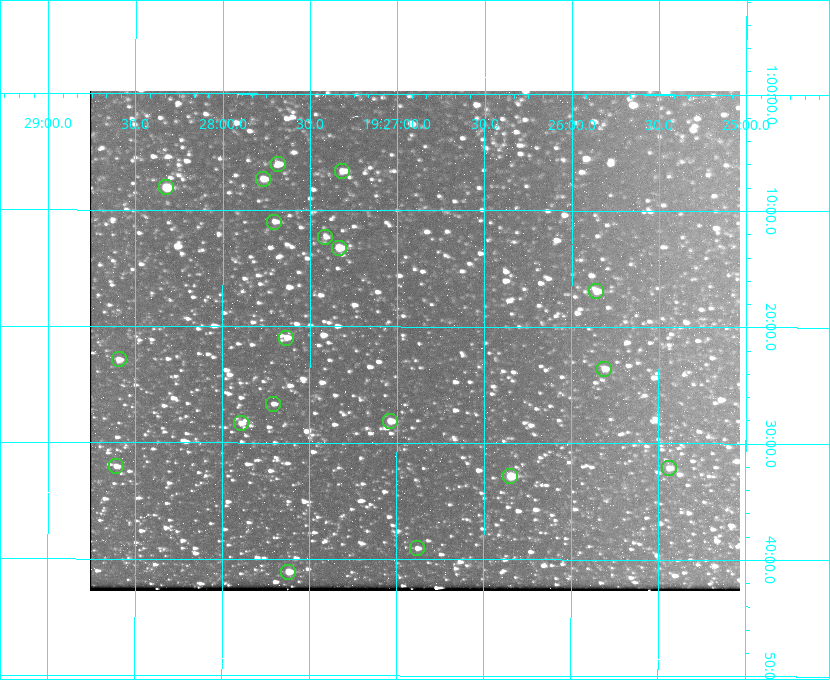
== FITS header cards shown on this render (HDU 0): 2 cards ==
NAXIS1  =                  650 / Width of table row in bytes
NAXIS2  =                  500 / Number of rows in table

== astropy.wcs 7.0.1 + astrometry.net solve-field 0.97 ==
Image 650 x 500 px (HDU 0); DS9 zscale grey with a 90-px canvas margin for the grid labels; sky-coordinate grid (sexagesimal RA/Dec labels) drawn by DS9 from the SOLVED WCS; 19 Tycho-2 reference stars matched to detected sources circled (green)
Header WCS: none
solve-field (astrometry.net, Tycho-2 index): SOLVED blind (the file carries no WCS)
Solved WCS: RA---TAN-SIP/DEC--TAN-SIP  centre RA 19:26:54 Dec +01:21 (291.72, +1.35 deg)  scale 5.16 arcsec/px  FOV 55.9' x 43.0'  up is +180 deg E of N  parity flipped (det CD > 0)
(file carries no celestial WCS; the grid is the blind solution)
Tycho-2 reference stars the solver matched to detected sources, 19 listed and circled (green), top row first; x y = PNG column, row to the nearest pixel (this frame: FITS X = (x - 90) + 1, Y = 500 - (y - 91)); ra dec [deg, ICRS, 3 dp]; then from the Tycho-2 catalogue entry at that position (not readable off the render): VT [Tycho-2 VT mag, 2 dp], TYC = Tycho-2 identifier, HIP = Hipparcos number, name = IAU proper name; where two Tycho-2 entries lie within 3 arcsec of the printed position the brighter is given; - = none
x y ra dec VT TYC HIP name
278 164 291.921 +1.101 10.89 465-1942-1 - -
342 171 291.829 +1.111 10.78 465-2030-1 - -
263 179 291.942 +1.122 10.76 465-1161-1 - -
166 187 292.081 +1.135 10.24 465-979-1 - -
274 222 291.926 +1.184 11.49 465-1994-1 - -
325 237 291.853 +1.206 11.17 465-1444-1 - -
339 248 291.833 +1.221 9.77 465-1968-1 - -
596 291 291.465 +1.282 11.06 465-140-1 - -
286 338 291.908 +1.350 10.94 465-1840-1 - -
119 359 292.148 +1.381 10.77 465-611-1 - -
604 369 291.453 +1.393 11.17 465-261-1 - -
273 404 291.927 +1.444 11.17 465-873-1 - -
390 421 291.759 +1.468 10.00 465-530-1 - -
241 423 291.973 +1.472 10.69 465-577-1 - -
116 466 292.152 +1.534 10.91 465-857-1 - -
669 468 291.360 +1.535 11.71 465-397-1 - -
510 476 291.587 +1.547 9.51 465-596-1 - -
417 548 291.720 +1.651 11.47 465-675-1 - -
288 572 291.905 +1.685 9.70 465-808-1 - -